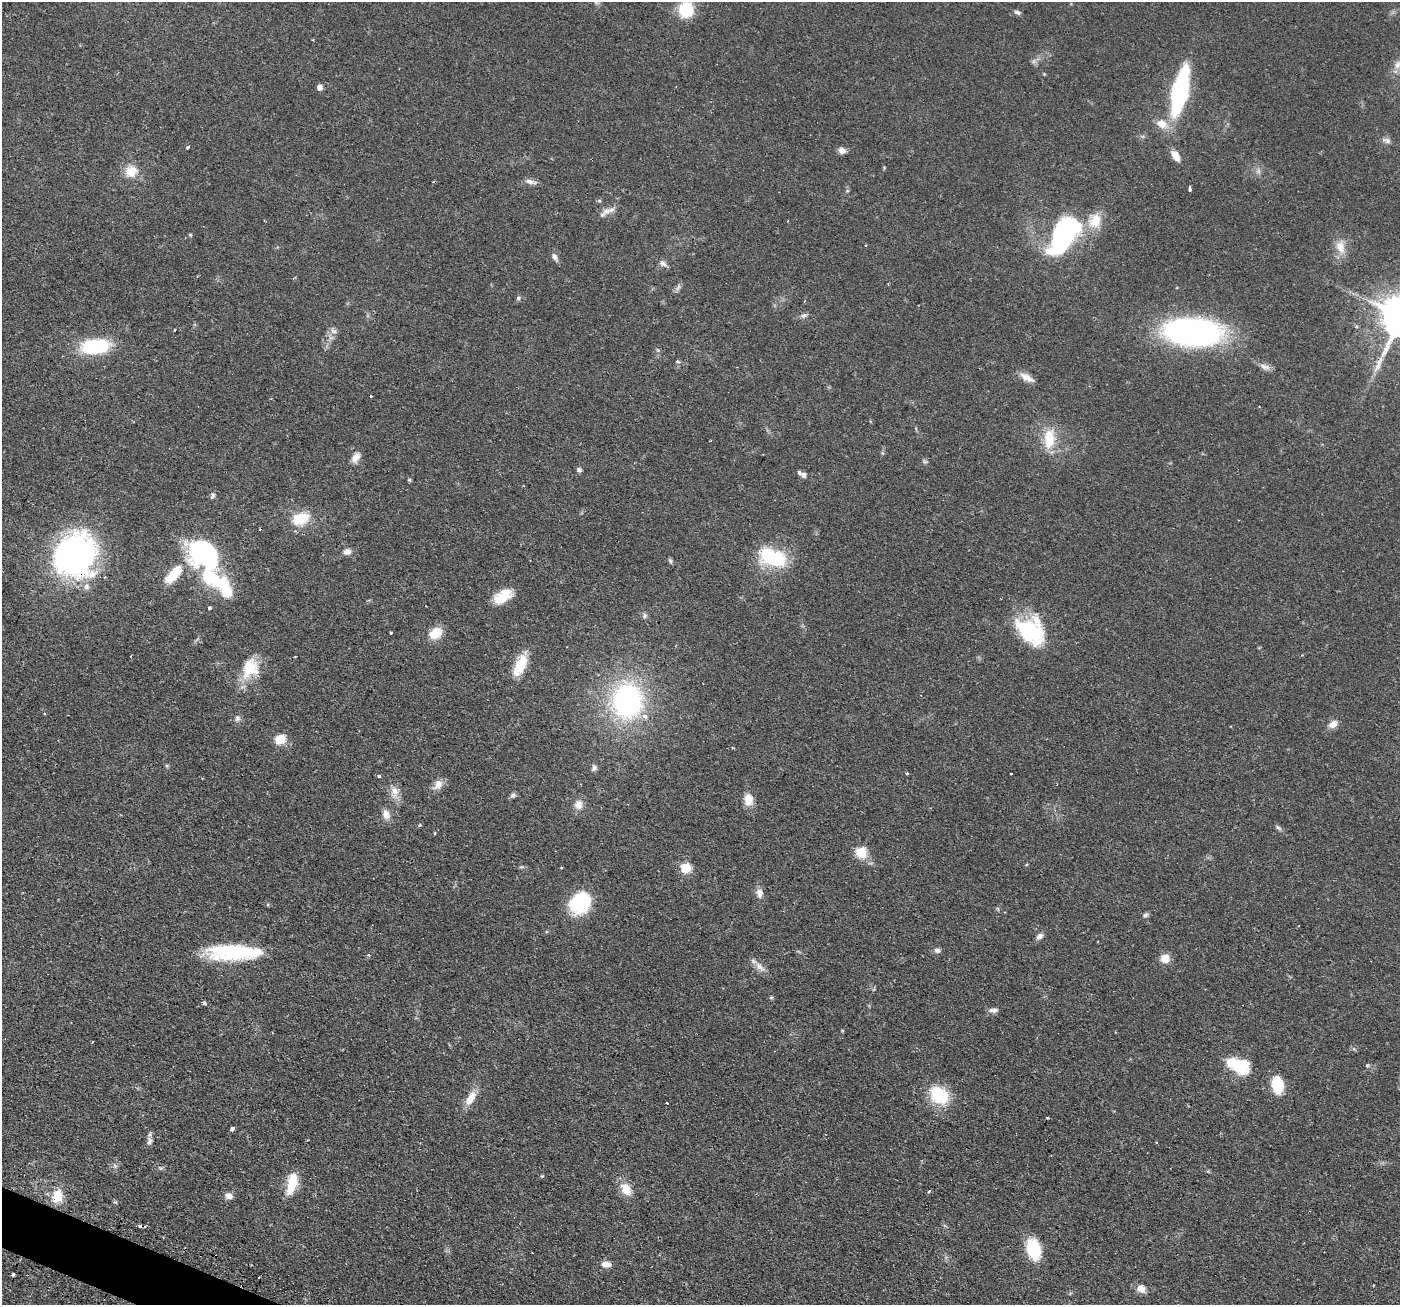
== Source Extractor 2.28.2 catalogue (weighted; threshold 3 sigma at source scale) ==
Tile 7 of 4 x 4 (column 3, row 2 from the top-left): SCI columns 2839-4236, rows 2779-4081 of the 5676 x 5691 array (HDU 1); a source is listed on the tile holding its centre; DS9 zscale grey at full resolution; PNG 1402 x 1307 px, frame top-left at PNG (2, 2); no overlay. Shown black and unused: <1% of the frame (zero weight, under 2 of 3 exposures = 4% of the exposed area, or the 3 px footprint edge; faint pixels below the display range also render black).
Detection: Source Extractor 2.28.2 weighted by HDU 2 'WHT'; one run over the whole footprint, this tile lists its part. Background 0.0608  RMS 0.0049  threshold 0.0219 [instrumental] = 3 sigma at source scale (4.5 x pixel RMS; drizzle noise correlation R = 1.50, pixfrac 1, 0.05/0.05 arcsec/px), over >= 5 px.
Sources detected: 117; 1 too faint to see at this stretch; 7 inside a brighter object's white glare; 2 cosmic-ray / hot-pixel residue — not listed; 3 inside a brighter listed object's ellipse — not listed separately; the other 104 listed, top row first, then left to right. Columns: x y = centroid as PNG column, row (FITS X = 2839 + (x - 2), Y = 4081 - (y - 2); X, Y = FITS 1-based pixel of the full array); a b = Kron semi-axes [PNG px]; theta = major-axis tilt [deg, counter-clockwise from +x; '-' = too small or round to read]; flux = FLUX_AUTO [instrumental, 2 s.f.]
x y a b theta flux
686 9 18 15 -89 16
1017 12 9 5 -28 1.1
1398 65 13 9 75 3.9
319 87 5 5 - 2.8
1180 91 31 9 77 110
1162 124 13 10 -28 5.6
1386 140 13 7 -18 1.9
188 147 3 3 - 1.1
842 150 9 7 -18 2.4
1176 156 13 8 -61 4.5
131 172 16 15 - 7.3
529 181 12 7 -14 2.4
1190 189 5 3 - 1.4
847 191 5 3 - 0.54
606 211 12 10 22 3.4
1095 220 21 17 81 9.8
1065 234 25 15 -86 59
190 235 5 4 - 0.54
1340 247 19 12 -71 6
554 257 8 6 -65 1.8
663 264 13 6 -46 1.9
518 298 5 5 - 0.85
804 315 9 6 24 1.3
1356 326 5 4 - 0.81
174 330 3 2 - 0.82
334 331 10 5 -21 1.5
1193 332 46 22 -5 180
95 346 22 11 5 44
677 361 6 3 -19 0.52
1265 366 15 6 -18 2.3
1378 367 17 7 50 3.7
1027 377 18 8 -28 4
371 396 2 2 - 0.32
1049 439 23 12 86 13
356 458 14 9 58 3.3
925 462 7 4 0 0.75
579 470 6 6 - 1.2
803 475 8 6 -36 1.6
409 480 6 4 0 0.5
212 496 9 5 67 1.1
301 518 20 13 16 14
204 552 32 26 -38 69
347 552 10 8 11 2.4
74 555 31 28 61 180
771 557 25 20 -11 29
670 561 6 5 - 0.82
174 574 25 10 47 14
222 583 18 15 40 10
86 586 10 7 85 2.2
503 596 21 12 34 11
209 608 4 3 - 1
645 615 7 5 90 1.1
1030 631 36 28 -41 34
391 632 3 3 - 0.72
435 633 17 12 37 7.2
520 665 28 12 66 11
250 668 26 20 69 15
627 701 36 30 86 88
237 718 8 7 - 1.5
1333 724 11 8 37 3.5
280 739 12 11 - 6.4
594 768 8 6 44 1.3
907 773 4 3 - 1.1
1011 774 2 2 - 0.32
379 776 3 3 - 1
438 785 14 9 53 3.9
395 791 17 9 -82 4.3
513 795 7 7 - 1.2
748 799 14 10 -86 6.2
578 805 14 11 74 3.7
386 815 13 10 -77 3.4
1278 828 9 4 -35 1
861 852 6 5 - 34
686 868 6 5 - 28
759 893 13 8 -81 3
580 903 20 16 55 37
1145 915 7 5 33 1.1
1039 936 10 6 43 1.9
226 949 50 15 13 23
937 950 8 6 -10 1.6
369 955 4 4 - 0.59
1165 958 8 8 - 6.2
760 967 19 8 -42 3.4
771 997 5 4 - 0.61
204 1003 4 3 - 2.3
994 1010 11 6 1 1.9
842 1031 4 4 - 0.44
1232 1063 6 6 - 31
1367 1065 5 4 - 0.62
1277 1085 15 10 -80 17
939 1095 25 19 -37 18
471 1098 21 10 57 6.2
667 1103 3 3 - 3.7
1047 1118 3 3 - 0.59
232 1128 4 3 - 2
149 1141 11 7 81 2
292 1183 26 10 77 11
626 1189 17 11 -58 6.8
57 1196 14 11 80 9.2
229 1196 8 7 - 3.2
1033 1249 23 14 -72 17
606 1264 10 7 -6 3.7
13 1275 3 3 - 1.1
1141 1289 9 7 -44 4.2
Overlapping masked pixels (flux is a lower limit): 1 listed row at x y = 74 555
Isophote crosses this tile's border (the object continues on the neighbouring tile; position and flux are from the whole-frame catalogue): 2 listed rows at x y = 686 9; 1398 65